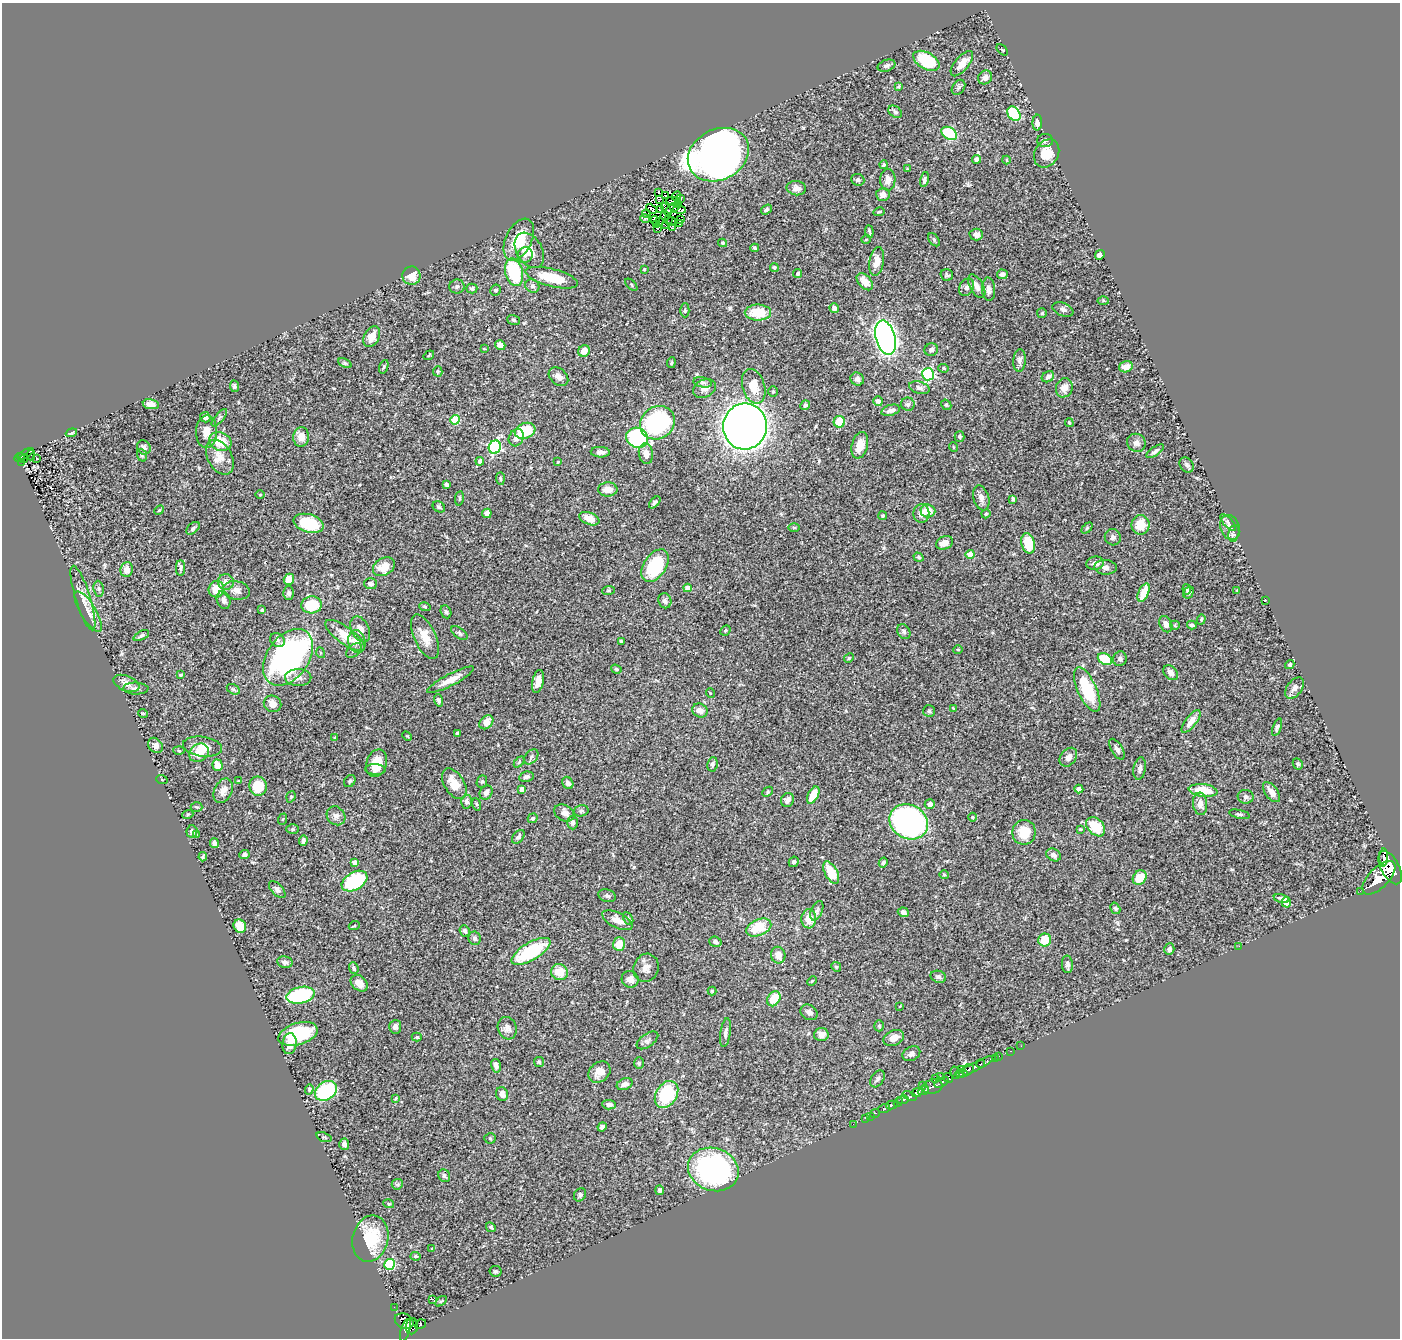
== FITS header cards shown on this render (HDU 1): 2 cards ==
NAXIS1  =                 1398
NAXIS2  =                 1336

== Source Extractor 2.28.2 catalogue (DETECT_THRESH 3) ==
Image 1398 x 1336 px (HDU 1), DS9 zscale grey, 1 PNG px = 1 image px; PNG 1402 x 1340 px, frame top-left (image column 1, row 1336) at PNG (2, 3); each listed source drawn as its Kron ellipse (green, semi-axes under 4 px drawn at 4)
Background 0.454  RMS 0.023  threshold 0.0684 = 3 sigma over >= 5 px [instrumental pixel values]
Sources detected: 438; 4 with non-positive FLUX_AUTO (blend fragments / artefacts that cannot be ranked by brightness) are neither listed nor drawn; the other 434 listed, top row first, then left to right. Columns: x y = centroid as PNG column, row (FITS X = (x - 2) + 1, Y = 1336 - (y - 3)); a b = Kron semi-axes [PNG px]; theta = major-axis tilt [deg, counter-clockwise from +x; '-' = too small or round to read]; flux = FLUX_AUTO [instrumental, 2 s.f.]
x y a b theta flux
1002 50 7 2 -44 1.1
926 61 14 8 -30 75
962 64 15 7 50 13
886 66 9 5 17 4.8
985 77 7 6 - 7.2
898 86 4 2 - 1.5
958 87 8 6 55 3.2
895 112 8 5 -36 3.6
1014 114 8 6 -52 91
1037 123 8 5 88 8
949 133 8 6 -31 71
1045 140 8 6 3 3.9
1047 153 15 11 58 25
718 155 32 25 28 1300
976 159 4 4 - 6.5
1006 160 4 4 - 1.6
884 165 4 3 - 2.2
907 169 4 4 - 1.3
924 179 8 4 78 4.1
858 180 6 6 - 3.6
888 180 11 7 88 11
796 188 9 7 -7 7.5
658 192 3 3 - 760
883 194 6 6 - 10
665 196 4 2 - 0.61
676 196 5 2 - 2.1
660 199 3 2 - 2.2
681 199 4 2 - 1.2
674 201 7 4 -8 0.6
678 205 3 2 - 0.72
673 208 8 4 29 0.13
651 209 6 2 -48 0.38
680 209 6 3 -16 4.2
661 210 4 2 - 0.7
666 210 7 2 -59 1.2
766 210 6 4 35 3.4
879 212 5 3 - 1.8
646 214 4 2 - 2.8
664 215 4 2 - 1.7
645 218 5 2 - 1.1
655 220 4 2 - 2.9
668 220 4 2 - 1.1
681 220 3 2 - 1.7
660 222 3 2 - 1.1
671 222 5 2 - 0.8
680 224 2 2 - 2.6
656 225 4 2 - 0.45
665 225 3 3 - 2.7
658 228 3 2 - 1.2
673 228 3 2 - 2.4
869 232 6 2 -84 2.2
976 235 6 6 - 6.4
519 239 22 13 64 47
866 239 4 3 - 1.1
934 240 7 4 -55 2.2
722 243 4 4 - 1.5
755 248 4 3 - 2.3
529 250 19 12 -59 20
525 255 8 7 - 6
1100 255 5 4 - 7
877 262 14 7 80 14
774 267 5 4 - 2.1
644 269 3 2 - 1.6
514 272 14 8 -75 95
798 273 5 4 - 2.2
1002 274 5 5 - 6
947 275 6 5 - 2.7
411 276 9 9 - 18
552 278 27 9 -14 42
865 282 10 6 -49 18
631 285 7 3 -46 1.5
532 286 7 6 - 3.8
977 286 13 6 -61 11
457 287 7 7 - 3.9
966 287 9 7 58 5.9
472 288 5 5 - 3.1
989 289 12 6 -87 6.3
496 290 5 5 - 2.2
1103 301 5 4 - 1.6
834 308 5 4 - 6.2
1063 309 11 6 -23 4.9
685 310 7 4 89 2.5
758 313 13 8 0 43
1042 313 5 5 - 2.3
514 320 6 5 - 2.6
372 337 11 7 61 16
886 338 17 9 -75 780
500 345 5 4 - 11
484 349 4 2 - 1.1
931 350 7 6 - 4.2
584 351 6 5 - 15
429 355 5 3 - 1.7
1020 360 11 6 87 5.7
345 363 7 4 -25 2.4
671 363 5 3 - 2.1
384 367 7 4 70 1.9
1126 367 7 5 16 12
944 368 5 4 - 2.5
438 371 5 4 - 2.2
928 374 6 6 - 180
558 377 11 8 -41 9
1048 377 6 5 - 6.5
857 379 7 6 - 4.6
703 382 9 5 -10 3.8
234 386 6 4 -82 2.6
754 386 18 11 -73 27
704 388 12 8 26 11
919 388 10 6 -16 5.9
1064 388 10 8 70 12
773 392 5 5 - 2.3
878 401 5 4 - 5.6
151 404 8 5 -11 8.6
908 404 7 6 - 3.6
805 405 5 4 - 3.7
946 405 5 4 - 2.1
891 410 9 5 15 6.1
205 417 5 5 - 4.4
219 418 11 4 50 3.2
455 420 5 4 - 59
839 422 6 5 - 34
657 423 18 16 35 200
1069 423 4 3 - 1.8
745 426 23 22 - 1900
525 431 10 7 19 50
206 432 16 10 87 14
71 433 6 4 18 2.6
301 437 9 8 - 15
959 437 5 5 - 2.6
516 438 9 7 61 10
637 438 11 10 - 170
220 441 11 9 -23 33
1136 443 9 9 - 8
860 445 14 8 75 19
144 447 7 6 - 5.8
495 447 7 6 - 210
953 447 5 3 - 1.2
1155 451 10 4 34 4.3
600 452 9 5 -2 8.2
25 454 9 3 31 95
646 454 10 7 -80 11
31 455 5 2 - 3.5
142 455 6 5 - 2.9
20 457 5 4 - 83
220 457 19 12 -61 19
24 459 4 2 - 12
37 459 3 3 - 2.1
480 461 4 4 - 5.1
21 462 3 2 - 13
558 462 3 3 - 1.5
1187 465 8 6 -52 3.9
500 479 6 4 -86 2.5
446 484 4 3 - 3.4
608 489 9 7 2 15
260 495 5 3 - 1.2
459 498 7 3 82 1.9
981 498 13 7 -73 8.1
1013 499 4 4 - 4.4
655 502 7 4 47 3.5
439 507 6 5 - 2.9
159 510 5 4 - 1.6
928 511 7 6 - 22
487 513 5 4 - 6.4
921 513 9 8 - 8.5
986 514 4 4 - 2.6
883 516 4 4 - 2
589 519 10 6 -22 15
309 523 15 9 -16 67
1228 523 10 4 -48 4.1
1140 525 9 9 - 27
794 527 6 4 -1 1.6
1230 527 13 9 -69 8.7
193 528 8 5 42 3.6
1087 528 6 4 45 2
1234 533 8 5 77 3.7
1113 537 8 8 - 4.9
944 543 9 6 24 12
1028 543 10 6 -76 41
970 554 4 4 - 27
918 557 5 4 - 2.3
1095 563 9 6 8 7.4
655 566 18 11 56 86
384 567 11 8 31 20
1105 567 11 7 -5 6.1
181 568 8 4 89 3.1
127 570 7 6 - 12
289 579 6 5 - 19
226 582 8 8 - 8.3
370 584 6 5 - 5.3
687 588 4 4 - 10
99 589 8 5 -82 3.2
216 589 8 7 - 26
1187 589 5 4 - 2.2
236 590 13 9 -10 9.4
609 590 6 4 7 2.3
1237 590 3 3 - 1.2
289 593 6 5 - 4.4
1144 593 9 5 66 28
1188 593 6 4 60 2.6
83 598 34 7 -73 17
224 600 9 6 -72 6.6
1265 600 2 2 - 1.2
665 601 7 6 - 5.8
312 605 10 8 5 51
425 607 6 4 -17 1.9
262 610 3 3 - 1.6
88 611 23 7 -59 13
446 612 7 5 -65 2.9
1201 619 5 4 - 1.9
1166 624 8 6 -64 8.7
1175 625 5 4 - 2.1
1192 625 5 4 - 3.5
360 629 14 8 -64 12
725 630 5 4 - 2
904 632 8 6 -56 3.7
459 633 9 5 -36 3.3
141 635 8 4 27 3.6
345 635 24 8 -37 26
425 637 24 10 -66 22
277 640 8 6 -36 4.2
621 641 4 3 - 3.9
357 642 11 8 -77 7.4
958 649 5 3 - 1.4
354 650 9 5 41 3.9
321 653 5 3 - 1.5
288 657 31 21 54 440
849 658 5 4 - 1.9
1105 659 7 5 -30 49
1120 659 7 6 - 4.3
1290 665 5 4 - 1.9
616 669 5 4 - 2.1
1171 673 8 6 -45 6.3
180 675 4 3 - 2.1
298 677 13 8 -1 8.7
451 680 26 6 27 21
538 681 11 5 77 14
126 683 14 7 -21 9.1
136 688 12 6 -1 6.2
1294 688 12 7 52 9.3
233 689 7 4 -30 2.7
1087 690 24 9 -66 75
710 693 5 3 - 1.1
439 700 6 4 -70 3.1
273 704 9 8 - 12
953 708 3 3 - 1.1
700 711 8 6 -25 8.2
929 711 6 6 - 2.3
143 713 5 3 - 1.2
1191 721 14 5 52 12
486 722 8 6 47 15
1277 727 9 4 69 3.4
457 733 4 3 - 2.1
407 736 5 3 - 1.4
335 738 4 3 - 1.6
155 745 8 6 -47 6.8
203 747 20 10 -8 20
1117 749 11 5 -59 6.4
179 751 5 3 - 1.9
199 753 10 8 32 25
531 757 8 6 51 3.1
1068 757 10 7 53 9.8
519 762 6 4 47 2
377 763 14 10 73 29
712 764 7 5 81 3.5
1298 764 6 4 -62 2.6
218 765 6 5 - 17
375 769 10 5 -3 6.5
1140 769 11 6 80 6.4
526 777 7 5 11 4.1
162 780 6 3 -20 1.4
239 781 3 3 - 1.3
350 781 6 5 - 2.7
482 782 6 5 - 2.3
568 783 6 5 - 5.9
454 784 17 10 -58 26
258 786 9 8 - 39
522 789 4 4 - 10
1079 789 4 4 - 7.3
1203 790 14 6 -6 37
223 791 13 8 63 10
768 792 6 4 44 2.3
1272 792 11 6 -53 11
486 793 7 6 - 7.4
813 795 9 5 62 29
291 797 6 4 71 2
1246 797 8 7 - 3.8
787 800 7 6 - 8.1
466 802 7 5 -87 5.7
476 804 6 4 -71 2
930 804 5 5 - 6.5
1200 804 11 7 -85 10
197 807 6 4 -2 1.9
581 811 7 5 14 3.1
564 813 11 7 -29 7.6
188 814 6 3 19 1.6
1239 814 10 4 -12 2.9
336 816 10 8 -47 6.9
972 817 4 3 - 1.3
533 818 5 4 - 2.4
283 819 6 3 70 1.4
909 822 20 17 -31 420
572 823 7 5 -88 4.1
1096 827 11 8 -46 41
293 829 6 5 - 2.6
1080 829 4 4 - 1.6
192 832 6 5 - 5.9
1024 832 12 11 - 33
197 835 3 2 - 1.3
518 837 8 5 51 4.1
303 841 5 4 - 4.5
214 843 5 4 - 4.6
244 855 5 4 - 3.5
1053 855 7 6 - 5.6
203 857 4 3 - 2.3
1384 857 9 4 89 200
354 862 4 4 - 6
794 862 5 5 - 3.2
883 863 5 4 - 2.5
1390 868 18 9 -61 2500
831 873 12 6 -62 43
944 875 4 4 - 1.6
1140 878 8 6 48 33
1379 878 21 10 46 3000
354 881 14 8 31 110
277 890 10 5 -46 4.7
1360 891 2 2 - 25
607 896 9 6 -19 3.9
1282 899 8 4 -13 4.2
1286 902 5 4 - 14
1115 908 6 4 -59 2.5
817 911 10 5 68 4.4
903 912 6 4 -21 5.6
628 918 7 4 -63 2.6
809 919 9 7 87 20
617 920 16 7 -27 14
240 926 7 6 - 29
354 926 5 3 - 1.4
759 927 13 8 23 43
465 931 6 5 - 4
475 938 7 6 - 4
1045 940 6 6 - 31
715 942 6 5 - 4.9
619 944 7 6 - 23
1239 946 3 2 - 2.1
1169 949 6 5 - 3.5
531 951 22 9 31 96
778 955 8 7 - 13
285 962 8 6 -13 4.7
1067 964 9 5 -87 4.8
836 967 5 4 - 2
354 968 6 4 -69 2.8
646 968 14 12 73 13
559 972 8 8 - 22
938 977 8 6 -18 4.4
630 979 8 8 - 9.7
812 981 5 3 - 1.6
359 983 9 7 -42 13
712 991 4 4 - 1.7
301 995 14 8 13 130
774 999 8 6 57 33
900 1006 3 2 - 1
809 1012 9 7 -29 7
879 1026 5 4 - 2.2
395 1027 7 6 - 5.4
507 1028 11 9 -72 8.1
725 1033 14 5 81 6.5
298 1034 20 11 16 80
821 1034 7 6 - 8.6
417 1037 5 4 - 2
894 1038 10 7 25 12
647 1040 12 6 35 4.9
290 1044 10 7 81 14
1021 1046 2 2 - 7.8
1011 1051 3 2 - 12
911 1054 9 7 26 5.6
999 1056 2 2 - 4.4
995 1058 2 2 - 7.8
539 1062 5 5 - 2.1
639 1063 6 5 - 2.3
981 1064 4 3 - 120
496 1066 7 4 -77 6.3
975 1067 24 4 27 640
961 1069 2 2 - 26
968 1070 6 5 - 340
599 1072 12 9 40 13
955 1073 6 3 -75 52
961 1073 6 3 6 110
940 1076 2 2 - 17
948 1078 5 4 - 250
877 1079 9 6 57 4.1
935 1079 2 2 - 7
942 1082 8 3 28 210
625 1084 8 5 22 7
923 1086 3 2 - 13
932 1087 10 7 12 290
309 1089 5 4 - 1.7
326 1091 12 9 34 100
923 1091 6 3 19 140
917 1092 6 4 29 460
502 1094 7 6 - 8.3
666 1094 14 10 58 87
910 1096 7 4 -19 350
396 1098 4 3 - 1.3
903 1100 6 3 11 270
898 1102 5 3 - 210
609 1105 7 4 -3 5.8
892 1105 6 3 13 100
884 1109 6 4 17 120
875 1114 5 2 - 8.3
870 1116 2 2 - 16
866 1118 3 2 - 18
853 1124 2 2 - 3.9
602 1127 5 4 - 4.1
324 1137 8 4 -20 2.3
490 1138 5 5 - 2.4
344 1144 5 5 - 7.1
713 1169 26 21 -19 280
444 1176 7 5 -58 3.6
397 1184 6 5 - 2.4
660 1190 5 4 - 2.9
580 1195 7 5 55 3.6
389 1204 5 3 - 1.5
491 1227 5 4 - 2.7
370 1239 23 18 76 64
432 1249 4 3 - 1.4
416 1256 5 4 - 2
390 1264 5 5 - 110
495 1271 6 5 - 2.7
433 1299 2 2 - 160
441 1301 6 3 36 1.6
394 1307 2 2 - 4.6
404 1321 10 7 -25 350
421 1324 6 4 35 140
412 1326 8 6 84 250
405 1330 11 4 73 410
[4 non-positive-flux detections neither listed nor drawn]